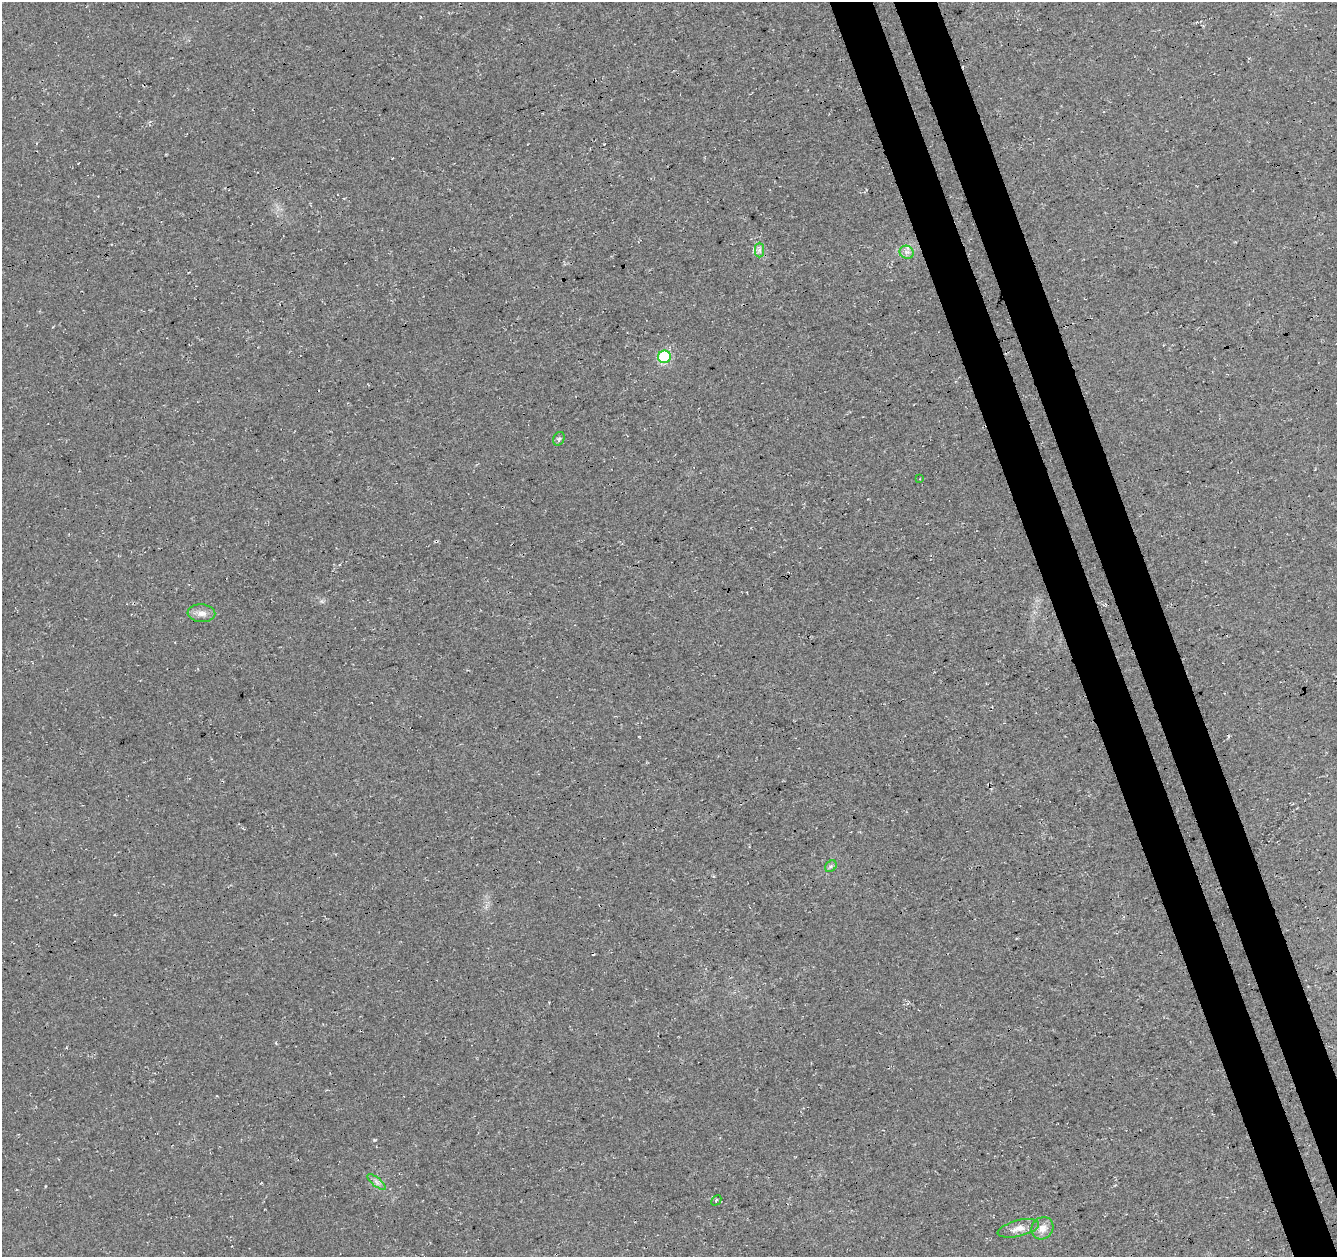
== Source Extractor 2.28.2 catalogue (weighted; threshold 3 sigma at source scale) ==
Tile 6 of 4 x 4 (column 2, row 2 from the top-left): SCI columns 1389-2723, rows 2593-3847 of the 5449 x 5237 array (HDU 1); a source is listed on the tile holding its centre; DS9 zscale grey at full resolution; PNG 1339 x 1259 px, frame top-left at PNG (2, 2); each listed source drawn as its Kron ellipse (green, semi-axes under 4 px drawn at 4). Shown black and unused: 6% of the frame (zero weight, under 3 of 4 exposures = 5% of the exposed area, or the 3 px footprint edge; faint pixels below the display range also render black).
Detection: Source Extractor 2.28.2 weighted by HDU 2 'WHT'; one run over the whole footprint, this tile lists its part. Background 0.0307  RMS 0.0081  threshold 0.0362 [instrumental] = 3 sigma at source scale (4.5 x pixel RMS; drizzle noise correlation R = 1.50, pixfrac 1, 0.0396/0.0396 arcsec/px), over >= 5 px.
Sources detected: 11; all 11 listed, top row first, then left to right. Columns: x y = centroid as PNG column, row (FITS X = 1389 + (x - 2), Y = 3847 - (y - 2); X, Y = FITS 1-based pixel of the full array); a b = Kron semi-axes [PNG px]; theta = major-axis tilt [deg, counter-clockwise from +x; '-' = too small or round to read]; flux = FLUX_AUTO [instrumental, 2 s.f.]
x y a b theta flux
759 250 7 4 89 2.2
907 252 7 6 - 3.2
664 357 6 6 - 76
559 439 7 5 67 1.6
920 479 3 2 - 0.47
201 613 14 9 -3 5.8
831 866 6 5 - 1.7
377 1182 11 3 -40 2.2
716 1200 6 2 46 0.76
1018 1228 21 8 14 6.8
1042 1228 12 10 45 6.7
Unlisted compact peaks at least as high as the median listed source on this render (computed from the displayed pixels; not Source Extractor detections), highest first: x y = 375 1140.